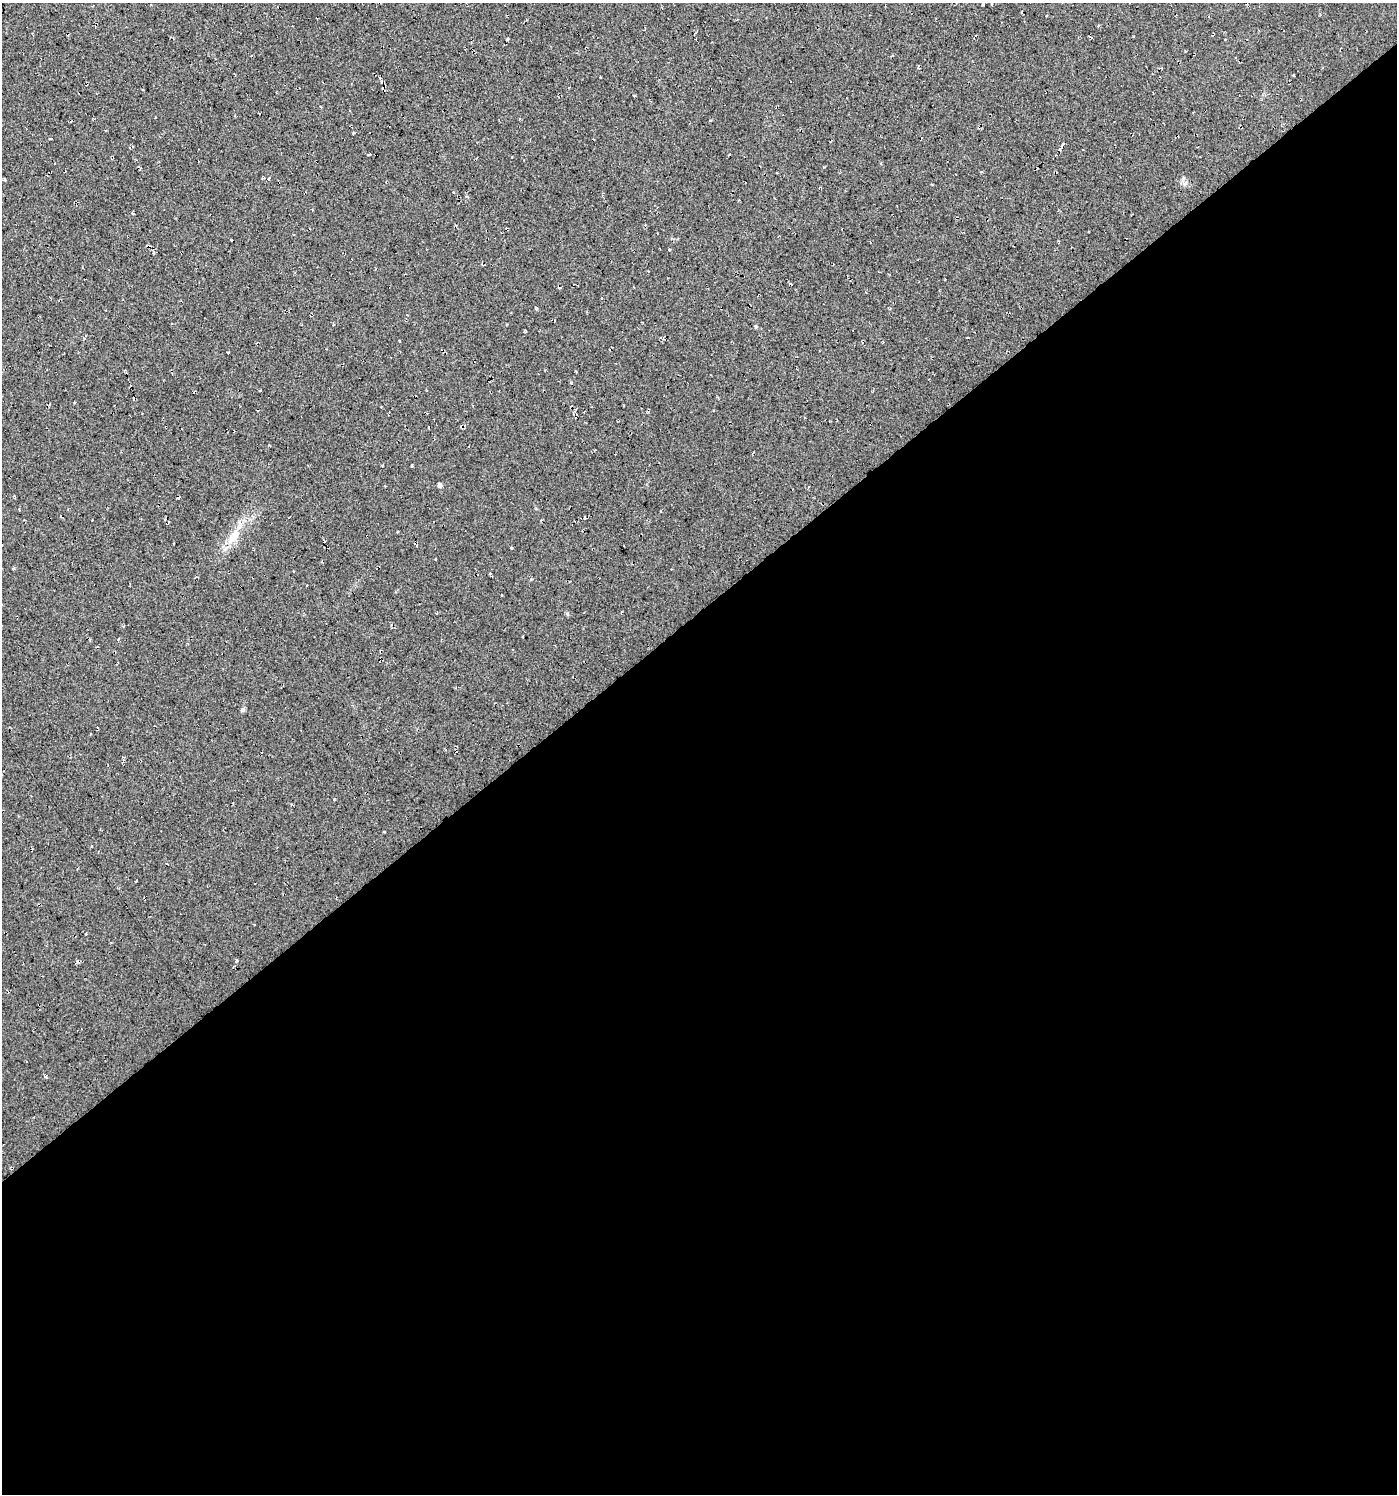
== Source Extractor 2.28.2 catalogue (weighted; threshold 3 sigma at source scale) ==
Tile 15 of 4 x 4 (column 3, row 4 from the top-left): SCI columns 2922-4316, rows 1-1492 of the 5906 x 5968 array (HDU 1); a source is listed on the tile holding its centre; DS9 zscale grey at full resolution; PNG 1399 x 1496 px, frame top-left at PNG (2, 3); no overlay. Shown black and unused: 59% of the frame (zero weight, under 2 of 3 exposures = <1% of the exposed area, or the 3 px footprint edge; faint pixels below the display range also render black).
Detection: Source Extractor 2.28.2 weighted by HDU 2 'WHT'; one run over the whole footprint, this tile lists its part. Background 0.03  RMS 0.013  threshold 0.0577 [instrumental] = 3 sigma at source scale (4.5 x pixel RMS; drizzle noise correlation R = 1.50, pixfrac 1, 0.0396/0.0396 arcsec/px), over >= 5 px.
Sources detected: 9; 2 cosmic-ray / hot-pixel residue — not listed; the other 7 listed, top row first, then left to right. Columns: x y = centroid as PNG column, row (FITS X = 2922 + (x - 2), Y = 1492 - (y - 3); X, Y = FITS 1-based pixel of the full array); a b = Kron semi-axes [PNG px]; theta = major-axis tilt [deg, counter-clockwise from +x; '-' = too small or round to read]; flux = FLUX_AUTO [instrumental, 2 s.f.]
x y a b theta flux
756 326 5 4 - 1.5
571 383 4 3 - 1.5
461 427 3 2 - 0.95
412 465 3 3 - 5.7
439 485 5 4 - 3.4
234 536 26 11 60 23
136 881 3 2 - 1.5